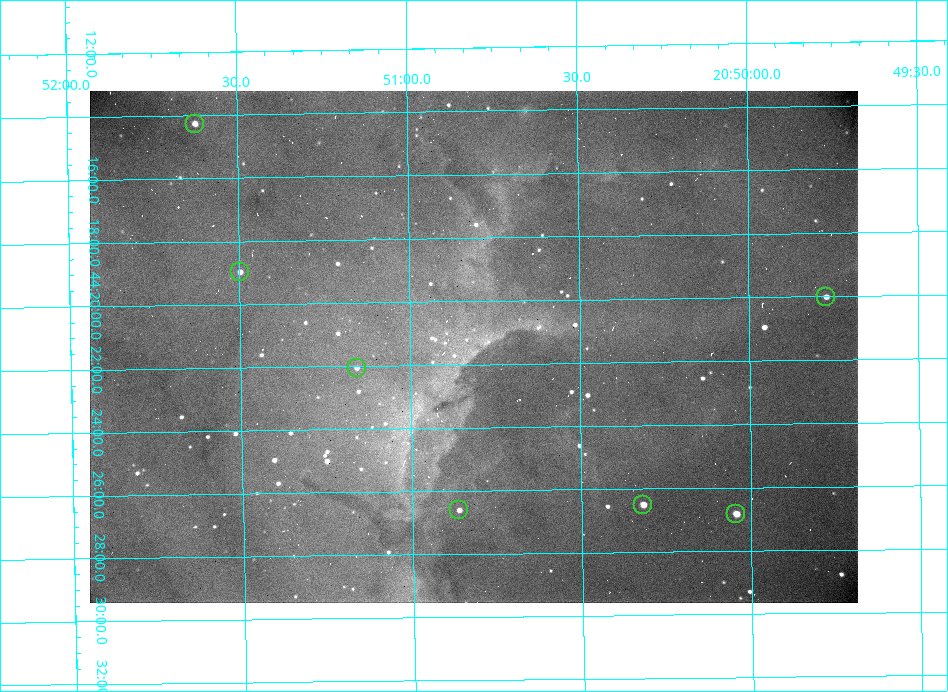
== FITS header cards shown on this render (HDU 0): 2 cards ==
NAXIS1  =                  768
NAXIS2  =                  512

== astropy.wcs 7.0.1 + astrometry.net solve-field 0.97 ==
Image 768 x 512 px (HDU 0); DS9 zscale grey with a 90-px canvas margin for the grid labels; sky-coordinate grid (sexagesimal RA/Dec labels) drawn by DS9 from the SOLVED WCS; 7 Tycho-2 reference stars matched to detected sources circled (green)
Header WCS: RA---TAN/DEC--TAN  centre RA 20:50:49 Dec +44:21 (312.70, +44.36 deg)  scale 1.89 arcsec/px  FOV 24.3' x 16.2'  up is -179 deg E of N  parity flipped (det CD > 0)
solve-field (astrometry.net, Tycho-2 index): VERIFIED the header's WCS against the Tycho-2 star catalogue (7 matches, 0 conflicts) and refined it, rather than solving blind
Solved WCS: RA---TAN-SIP/DEC--TAN-SIP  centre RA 20:50:49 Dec +44:21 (312.70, +44.36 deg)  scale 1.9 arcsec/px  FOV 24.3' x 16.2'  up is -179 deg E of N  parity flipped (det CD > 0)
The solver's refit moves the header's centre by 0.27 arcsec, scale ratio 1.001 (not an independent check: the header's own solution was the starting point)
Tycho-2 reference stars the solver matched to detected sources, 7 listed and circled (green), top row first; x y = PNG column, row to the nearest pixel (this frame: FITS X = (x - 90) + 1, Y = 512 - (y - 91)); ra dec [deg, ICRS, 3 dp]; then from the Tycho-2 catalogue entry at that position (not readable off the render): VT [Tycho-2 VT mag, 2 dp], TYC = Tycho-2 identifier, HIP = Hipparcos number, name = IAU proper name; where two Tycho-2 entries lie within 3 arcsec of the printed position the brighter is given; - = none
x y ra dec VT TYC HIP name
195 124 312.906 +44.238 11.90 3179-1145-1 - -
240 272 312.874 +44.316 11.58 3179-1217-1 - -
826 297 312.443 +44.334 11.75 3178-46-1 - -
357 368 312.790 +44.368 11.74 3179-546-1 - -
643 505 312.580 +44.442 10.34 3179-777-1 - -
459 510 312.716 +44.443 11.38 3179-1333-1 - -
736 514 312.511 +44.447 10.00 3179-702-1 - -